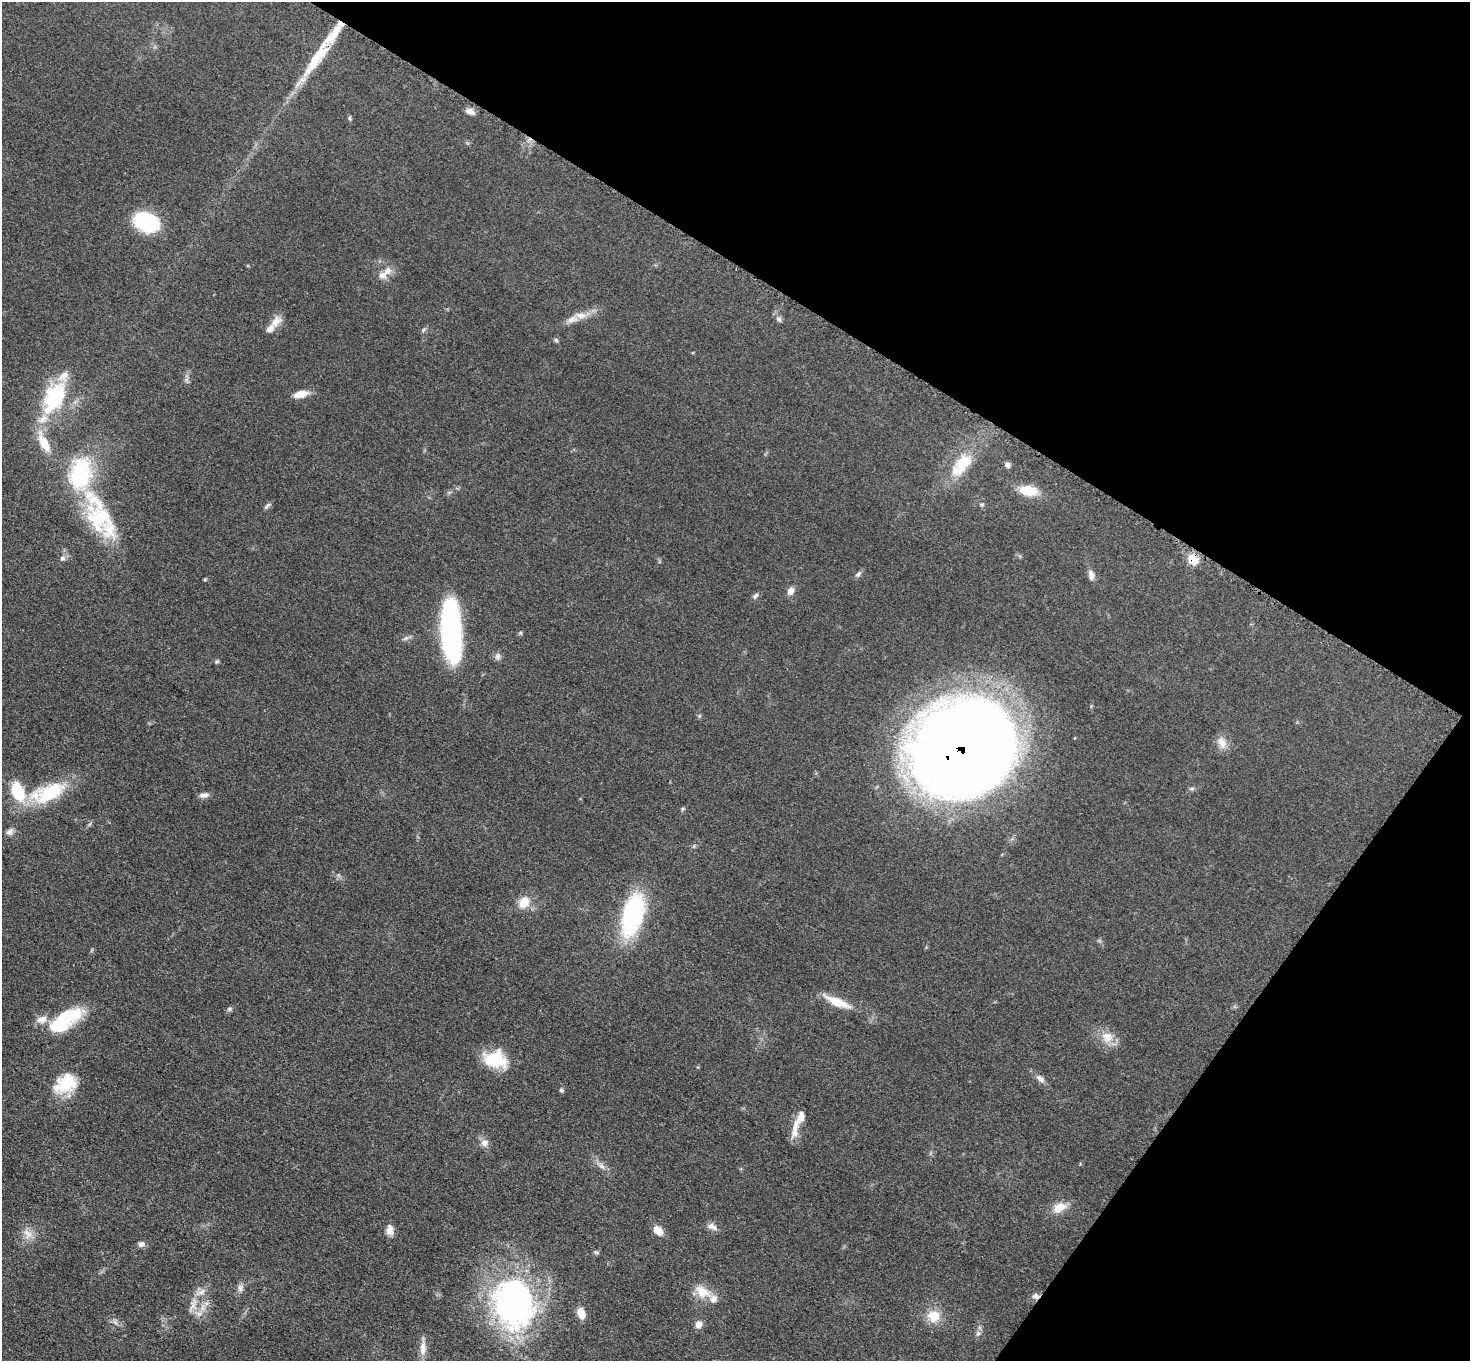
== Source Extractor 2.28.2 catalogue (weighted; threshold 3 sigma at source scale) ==
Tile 8 of 4 x 4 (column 4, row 2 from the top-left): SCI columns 4416-5883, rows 2877-4235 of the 5891 x 5893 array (HDU 1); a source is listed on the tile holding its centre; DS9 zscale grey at full resolution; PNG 1472 x 1363 px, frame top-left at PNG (2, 2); no overlay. Shown black and unused: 29% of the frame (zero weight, under 3 of 5 exposures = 1% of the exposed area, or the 3 px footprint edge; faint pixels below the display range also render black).
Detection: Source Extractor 2.28.2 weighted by HDU 2 'WHT'; one run over the whole footprint, this tile lists its part. Background 0.0484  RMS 0.0051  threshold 0.0231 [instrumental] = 3 sigma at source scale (4.5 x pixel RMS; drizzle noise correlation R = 1.50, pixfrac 1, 0.05/0.05 arcsec/px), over >= 5 px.
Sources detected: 80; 1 inside a brighter object's white glare — not listed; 13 inside a brighter listed object's ellipse — not listed separately; the other 66 listed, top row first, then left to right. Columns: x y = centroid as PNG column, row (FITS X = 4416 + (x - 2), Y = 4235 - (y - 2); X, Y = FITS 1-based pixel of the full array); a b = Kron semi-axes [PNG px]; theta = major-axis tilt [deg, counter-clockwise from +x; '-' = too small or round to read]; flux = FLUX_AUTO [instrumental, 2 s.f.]
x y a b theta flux
317 58 65 13 57 26
470 111 10 7 -23 2.8
350 118 6 4 -44 0.82
146 222 21 15 -24 51
387 271 13 10 44 4.2
581 315 15 8 -4 4.2
779 319 8 6 -45 1.5
276 322 18 10 45 5.2
423 330 7 4 46 0.87
556 340 6 5 - 0.84
301 394 17 8 14 5.6
54 397 45 25 63 39
44 443 30 11 -63 11
961 465 41 18 49 20
1008 465 7 6 - 1.8
80 474 49 32 79 45
1029 491 17 10 -9 14
267 506 12 4 45 1.2
99 518 46 33 -49 38
62 558 7 6 - 1.4
1193 559 12 9 -60 8.4
858 574 9 6 51 1.4
1091 575 14 7 -80 2.7
205 579 5 4 - 0.53
791 591 9 8 - 3.1
755 596 9 6 56 1.4
451 632 51 15 -87 130
498 656 10 7 -80 1.8
217 661 6 5 - 0.76
1222 743 17 10 -72 4.7
965 746 64 58 20 1300
1192 788 8 3 19 0.9
50 793 44 22 27 29
204 795 12 6 9 2.2
9 832 11 8 52 2
524 902 12 9 52 8.9
633 914 37 17 75 78
837 1002 31 9 -23 11
230 1009 7 5 42 1.1
65 1020 39 16 35 36
1107 1037 16 14 -30 7.4
495 1059 26 18 -10 21
1040 1079 14 7 -40 2.6
66 1083 28 20 31 18
561 1090 5 4 - 0.81
794 1132 18 10 76 4.8
484 1143 10 9 - 2.8
601 1166 10 5 -35 1.9
1059 1207 18 11 32 7.1
712 1227 13 8 -24 2.7
390 1230 13 9 -88 3.7
658 1230 11 8 -43 5.3
28 1234 14 9 -43 4.6
141 1244 8 7 - 1.9
240 1288 10 8 83 2.2
702 1291 23 14 -34 8.5
1036 1296 10 7 -7 2
207 1303 7 4 18 1.3
514 1303 46 36 -74 170
193 1305 21 8 74 5.2
581 1313 12 8 -68 5.2
199 1314 10 7 23 3.1
934 1316 17 15 -4 9.3
698 1324 9 7 69 3.3
978 1333 6 6 - 1.2
423 1348 22 8 88 4.7
Overlapping masked pixels (flux is a lower limit): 4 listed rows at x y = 317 58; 1193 559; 965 746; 1036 1296